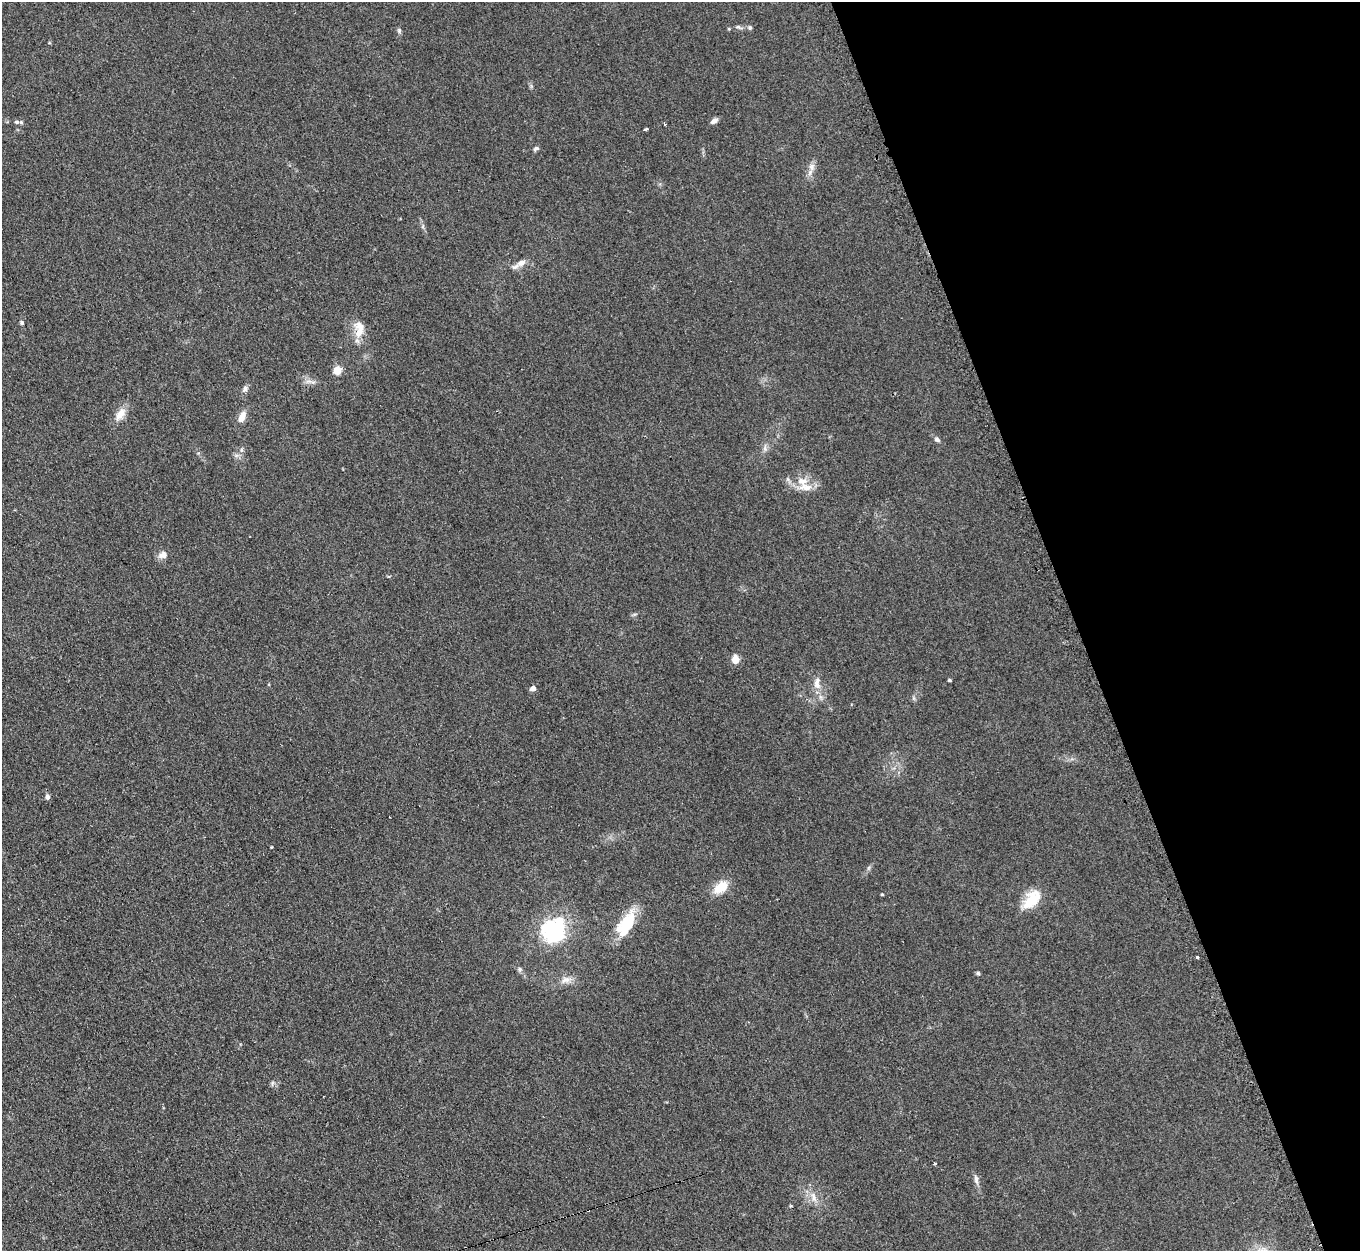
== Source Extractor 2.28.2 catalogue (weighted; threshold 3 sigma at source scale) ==
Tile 12 of 4 x 4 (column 4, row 3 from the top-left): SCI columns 4092-5449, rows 1528-2776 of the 5457 x 5421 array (HDU 1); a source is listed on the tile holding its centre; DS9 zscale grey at full resolution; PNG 1362 x 1253 px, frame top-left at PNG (2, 2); no overlay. Shown black and unused: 21% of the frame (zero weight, under 2 of 3 exposures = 2% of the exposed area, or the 3 px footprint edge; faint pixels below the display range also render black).
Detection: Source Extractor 2.28.2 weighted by HDU 2 'WHT'; one run over the whole footprint, this tile lists its part. Background 0.154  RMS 0.014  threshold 0.0609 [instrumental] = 3 sigma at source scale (4.5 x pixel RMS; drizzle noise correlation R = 1.50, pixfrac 1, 0.05/0.05 arcsec/px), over >= 5 px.
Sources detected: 44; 2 cosmic-ray / hot-pixel residue — not listed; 2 inside a brighter listed object's ellipse — not listed separately; the other 40 listed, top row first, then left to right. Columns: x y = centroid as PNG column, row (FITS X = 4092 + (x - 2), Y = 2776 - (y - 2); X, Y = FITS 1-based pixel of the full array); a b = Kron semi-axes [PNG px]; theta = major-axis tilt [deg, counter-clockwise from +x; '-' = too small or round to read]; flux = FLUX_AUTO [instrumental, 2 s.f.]
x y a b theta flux
738 27 7 4 -1 2.4
750 28 5 5 - 2.6
729 29 5 3 - 1.1
399 30 7 5 -88 2.6
714 121 10 6 32 4.5
17 122 8 5 -9 3.5
646 129 4 3 - 4.4
536 149 7 5 21 2.8
812 167 11 8 85 7.4
521 263 10 7 23 9.9
22 323 6 4 -62 2.1
359 332 15 10 59 17
337 370 5 5 - 47
245 389 9 6 52 4.6
120 414 16 9 56 15
242 417 12 7 65 13
937 439 7 6 - 3.6
765 448 7 4 73 3.3
241 450 7 4 89 2.5
802 481 16 10 -4 17
163 555 12 8 14 8.1
735 659 9 7 -83 12
949 680 4 3 - 2.1
817 681 17 7 68 8.9
533 688 5 4 - 9.4
47 797 7 5 -87 4.1
271 847 3 3 - 1.9
721 887 17 11 37 25
882 894 3 3 - 1.2
1031 900 27 15 51 34
626 924 30 14 59 54
553 930 25 21 63 130
1197 957 3 3 - 2.6
520 969 7 5 -23 2.8
978 973 5 5 - 1.9
566 980 15 8 15 9.6
272 1083 7 4 71 2.1
935 1164 3 3 - 3.5
976 1179 15 5 -80 5.3
814 1197 13 6 -78 8